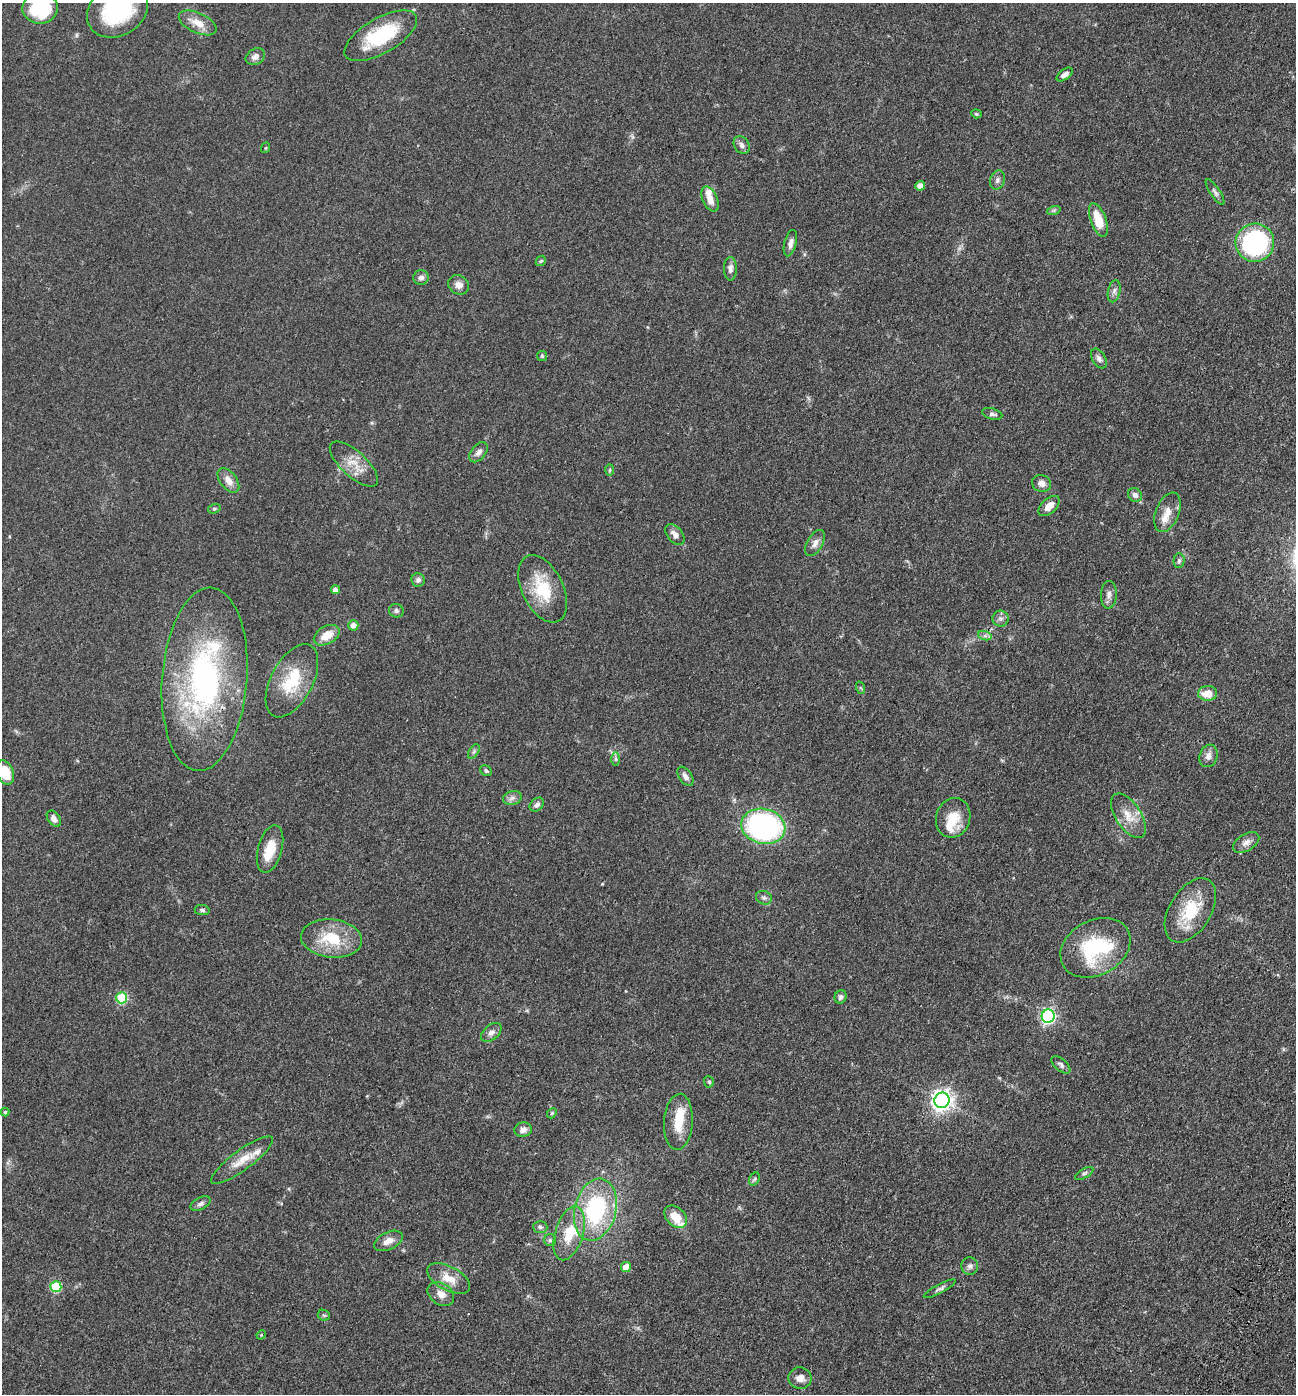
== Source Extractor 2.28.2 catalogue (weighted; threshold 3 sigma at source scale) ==
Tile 6 of 4 x 4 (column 2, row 2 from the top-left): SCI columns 1622-2915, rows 2913-4304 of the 5967 x 5890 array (HDU 1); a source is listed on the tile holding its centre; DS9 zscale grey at full resolution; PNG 1298 x 1396 px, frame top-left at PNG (2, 3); each listed source drawn as its Kron ellipse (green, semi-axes under 4 px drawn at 4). Shown black and unused: <1% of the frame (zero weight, under 3 of 4 exposures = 11% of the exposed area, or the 3 px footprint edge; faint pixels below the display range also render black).
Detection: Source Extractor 2.28.2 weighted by HDU 2 'WHT'; one run over the whole footprint, this tile lists its part. Background 0.0618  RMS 0.0045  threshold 0.0201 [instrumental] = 3 sigma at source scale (4.5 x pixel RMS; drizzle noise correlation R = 1.50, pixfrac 1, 0.05/0.05 arcsec/px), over >= 5 px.
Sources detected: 108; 9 inside a brighter listed object's ellipse — not listed separately; the other 99 listed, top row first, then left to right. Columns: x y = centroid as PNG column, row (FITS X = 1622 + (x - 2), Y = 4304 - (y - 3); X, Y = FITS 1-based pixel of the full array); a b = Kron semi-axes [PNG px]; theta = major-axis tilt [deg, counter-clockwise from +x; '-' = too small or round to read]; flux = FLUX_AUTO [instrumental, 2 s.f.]
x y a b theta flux
40 8 17 15 2 23
117 10 32 25 31 43
198 23 20 10 -25 5.4
381 36 40 17 30 27
255 57 10 7 29 2.3
1065 74 9 5 37 1.9
976 114 5 4 - 0.58
742 145 9 7 -56 1.7
265 148 5 3 - 0.39
997 180 10 7 70 1.7
920 186 5 4 - 3.5
1215 192 15 5 -56 1.5
710 199 13 7 -66 4.2
1054 210 7 4 18 0.77
1098 220 18 7 -71 9.8
790 243 13 6 75 2.3
1255 243 19 19 - 61
541 261 6 4 43 0.58
730 269 12 6 90 1.9
421 277 8 7 - 1.6
459 285 11 9 -32 2.7
1114 291 11 6 78 1.6
542 356 5 5 - 0.58
1099 358 11 6 -58 1.7
992 414 10 5 -14 1.4
479 452 11 7 51 2.2
354 464 30 12 -42 7.4
610 470 6 4 88 0.6
228 480 14 8 -53 3.6
1042 483 9 8 - 2.5
1135 495 7 6 - 1.7
1049 506 12 7 42 3.9
214 509 6 4 17 0.65
1167 512 21 11 68 5
675 535 12 7 -51 2.6
815 543 14 8 60 2.7
1179 561 7 5 87 0.92
418 580 7 6 - 1.5
543 589 36 20 -64 18
335 590 4 4 - 2.2
1109 595 14 8 88 2.2
396 611 7 6 - 1.1
1000 618 8 8 - 1.6
353 625 5 5 - 2.7
327 635 14 9 29 6.6
985 636 7 4 -18 1.1
205 679 92 42 86 100
292 681 40 21 62 18
861 688 6 4 -70 0.59
1207 693 9 7 3 6.3
474 751 8 4 59 0.99
1208 756 11 8 73 2.8
616 759 7 4 90 0.84
486 771 6 5 - 0.8
5 773 13 8 -68 10
685 776 11 6 -56 2.1
512 798 9 7 16 1.7
537 805 8 6 42 1.6
1128 816 25 12 -57 7.2
953 818 20 17 73 9.3
54 819 9 6 -54 1.9
763 826 22 17 -12 93
1246 842 14 8 31 2.8
270 849 24 12 74 10
764 898 8 6 -24 1.3
202 910 7 5 -8 1
1190 910 35 21 58 18
331 938 31 19 -6 18
1095 948 37 27 28 35
841 997 7 6 - 1.2
122 998 5 5 - 24
1048 1016 6 6 - 98
491 1032 12 7 41 2.1
1061 1065 11 6 -41 1.4
709 1082 6 5 - 0.62
942 1100 8 7 - 260
5 1112 4 4 - 0.57
552 1113 5 4 - 0.56
678 1122 28 14 86 10
523 1130 8 7 - 2.4
242 1160 37 10 36 7.4
1084 1173 10 4 29 1
754 1179 7 5 58 0.75
200 1204 11 6 28 1.5
595 1210 31 20 75 46
676 1217 13 9 -44 7
540 1227 7 6 - 1.1
569 1233 28 14 73 13
550 1240 6 6 - 0.92
388 1241 15 8 25 3.6
970 1266 9 8 - 1.6
626 1267 5 5 - 5
449 1278 23 12 -28 7.1
56 1287 5 5 - 26
940 1289 18 4 28 1.4
441 1294 14 10 -35 3.8
324 1315 6 5 - 0.66
261 1335 5 4 - 0.43
800 1378 11 10 - 3.4
Isophote crosses this tile's border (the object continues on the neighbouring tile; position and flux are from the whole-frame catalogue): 3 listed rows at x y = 40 8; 117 10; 5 773